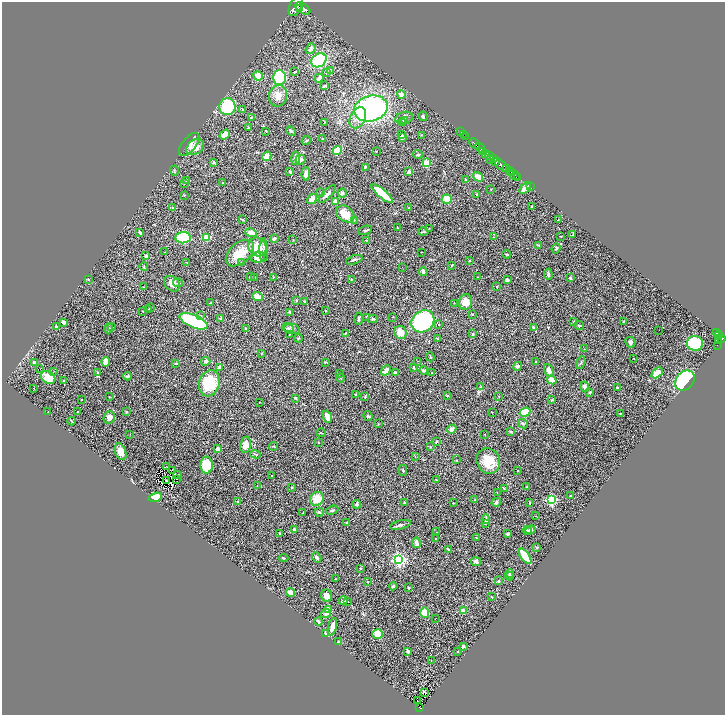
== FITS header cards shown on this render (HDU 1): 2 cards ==
NAXIS1  =                 1446
NAXIS2  =                 1425

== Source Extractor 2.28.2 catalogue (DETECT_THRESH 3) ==
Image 1446 x 1425 px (HDU 1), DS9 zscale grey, zoomed out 1/2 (1 PNG px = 2 x 2 image px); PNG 727 x 717 px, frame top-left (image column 2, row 1425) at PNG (2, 2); each listed source drawn as its Kron ellipse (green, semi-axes under 4 px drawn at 4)
Background 1.75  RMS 0.044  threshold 0.131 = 3 sigma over >= 5 px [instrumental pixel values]
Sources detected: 361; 26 cannot appear on this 1/2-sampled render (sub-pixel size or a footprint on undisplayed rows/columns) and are neither listed nor drawn; the other 335 listed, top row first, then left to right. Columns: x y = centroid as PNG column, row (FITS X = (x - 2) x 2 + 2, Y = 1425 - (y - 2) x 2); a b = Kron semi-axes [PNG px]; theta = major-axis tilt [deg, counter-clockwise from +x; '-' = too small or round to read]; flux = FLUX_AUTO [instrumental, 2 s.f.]
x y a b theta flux
296 6 11 6 65 16000
299 9 3 1 - 2800
303 9 8 4 -32 13000
310 49 6 4 52 17
319 60 8 6 34 450
330 70 3 3 - 9
295 72 4 3 - 6.2
326 73 3 2 - 5.4
258 76 5 4 - 66
279 78 7 6 - 460
319 78 4 2 - 53
325 86 3 2 - 18
401 95 4 4 - 45
278 96 11 9 78 76
227 107 8 8 - 430
242 109 4 2 - 6.4
371 109 17 12 15 1500
423 116 5 3 - 15
251 117 2 2 - 3.4
358 118 11 7 63 83
404 118 9 6 15 40
405 121 3 3 - 15
324 122 3 2 - 3.4
402 123 2 2 - 4.2
248 127 3 3 - 8.7
266 131 2 1 - 4.8
291 131 5 3 - 14
461 132 2 1 - 55
463 134 3 1 - 93
225 135 5 3 - 110
402 135 3 2 - 6.7
421 135 3 2 - 3.7
466 136 2 1 - 80
403 137 3 3 - 16
322 139 2 2 - 3.7
306 140 5 2 - 8.6
189 144 14 6 51 54
475 144 6 2 -42 4200
195 147 10 7 39 98
480 148 6 2 -39 3700
337 150 5 3 - 170
376 151 2 2 - 4.5
483 152 3 1 - 460
418 154 4 3 - 12
486 154 4 3 - 1500
490 155 3 2 - 3100
267 156 5 4 - 83
296 158 7 4 86 35
493 158 4 1 - 920
490 159 3 2 - 390
300 160 5 4 - 28
496 161 4 3 - 3000
213 162 4 3 - 12
426 163 3 3 - 280
501 165 10 3 -41 8300
365 167 4 3 - 12
507 168 2 2 - 1100
174 171 5 2 - 7.3
509 171 3 2 - 2200
290 172 4 3 - 12
409 172 3 3 - 27
511 172 2 1 - 1100
306 174 6 4 88 35
514 175 6 3 -31 800
478 177 5 4 - 100
518 178 3 2 - 290
466 179 2 2 - 6.7
187 181 4 3 - 34
223 183 2 2 - 22
184 184 2 2 - 4
530 187 2 1 - 35
525 188 7 3 46 86
491 189 2 2 - 3.2
321 193 2 2 - 4.4
342 193 4 3 - 27
327 194 12 3 46 26
382 194 13 4 -40 260
477 194 4 3 - 9
184 195 3 2 - 5.8
312 199 6 4 39 68
447 199 5 4 - 150
335 202 4 4 - 46
532 207 4 3 - 5.5
173 208 4 3 - 11
409 208 3 3 - 5.4
345 214 10 7 -38 110
243 220 3 3 - 8.8
354 220 3 3 - 4.8
558 220 2 1 - 3.7
397 227 3 2 - 3.7
429 228 2 1 - 2.5
365 230 7 3 20 13
140 232 4 2 - 17
423 232 5 2 - 6.8
251 233 6 4 -13 53
573 234 4 2 - 5.3
561 236 2 2 - 5.2
493 237 3 2 - 4.6
183 238 7 5 5 490
206 238 4 3 - 170
274 238 4 3 - 20
293 240 3 2 - 2.4
366 240 3 2 - 4.2
539 245 3 3 - 7.7
257 247 10 8 -47 160
556 248 5 4 - 11
264 250 11 4 -89 31
165 252 2 2 - 3
421 252 2 1 - 11
240 253 16 10 41 170
507 254 4 2 - 7.8
146 256 4 3 - 16
258 257 7 5 6 72
354 260 8 2 18 19
469 260 3 3 - 5.3
187 262 3 1 - 2.8
241 262 2 2 - 5.4
452 265 3 2 - 5
144 267 4 3 - 7.4
402 267 2 1 - 1.9
423 272 4 2 - 24
548 274 5 4 - 14
250 277 3 3 - 5.6
273 277 3 2 - 3.9
478 277 2 1 - 2.8
570 277 3 3 - 7
255 278 3 3 - 18
88 279 3 2 - 6.7
351 279 3 3 - 5.8
507 280 3 3 - 21
178 283 5 3 - 13
172 284 8 7 - 49
144 287 2 2 - 2.8
496 287 2 2 - 4.4
257 297 5 3 - 75
296 300 4 2 - 5.7
304 301 3 2 - 8.2
465 302 8 6 75 93
210 303 2 2 - 4.8
454 303 2 2 - 2.8
150 308 4 3 - 9.3
148 309 3 2 - 13
325 310 2 2 - 7.8
143 311 2 2 - 3.5
290 312 4 2 - 10
473 315 3 2 - 8.3
201 316 4 3 - 8.1
367 317 2 2 - 7.2
393 317 2 2 - 2.7
221 319 3 3 - 9.8
359 319 6 3 89 12
373 319 4 3 - 13
194 321 15 6 -23 840
423 321 12 10 36 1300
624 321 3 2 - 4.1
63 322 4 3 - 19
574 322 3 2 - 4.2
438 324 2 2 - 7
579 325 5 3 - 8.9
56 327 3 3 - 15
112 327 3 3 - 8.9
533 327 3 2 - 11
109 328 5 3 - 11
246 328 3 3 - 14
288 328 6 4 -24 14
292 329 8 5 -13 21
659 330 2 1 - 3.2
345 333 3 2 - 3.8
400 333 7 6 - 94
716 333 3 2 - 550
289 334 2 1 - 3.7
473 334 2 2 - 5.8
719 335 4 2 - 600
298 338 4 3 - 7.1
722 338 3 2 - 1400
437 339 3 3 - 6.9
719 339 4 2 - 770
719 341 4 3 - 840
630 342 5 5 - 21
695 343 8 7 - 460
717 345 3 1 - 79
584 349 2 1 - 2.4
262 353 3 2 - 5.4
430 357 4 2 - 6.7
634 358 2 2 - 3.5
206 361 5 4 - 16
417 361 2 2 - 2.8
536 361 3 2 - 4
106 362 5 4 - 72
325 362 3 2 - 4.2
34 363 4 3 - 23
176 363 4 2 - 7.7
581 363 6 2 68 10
518 366 5 3 - 24
219 367 3 3 - 21
414 367 4 2 - 9.4
40 369 2 1 - 8.6
386 370 5 3 - 58
424 370 4 3 - 16
549 370 6 4 -66 40
53 372 3 2 - 3.6
98 373 3 2 - 8.2
395 373 4 3 - 18
432 373 2 2 - 2.9
657 373 6 4 42 100
339 374 4 3 - 6.1
127 376 4 2 - 13
48 378 8 6 -33 190
341 378 4 2 - 6.3
64 380 3 2 - 7.2
552 380 4 4 - 66
685 380 11 8 46 700
209 383 13 10 72 330
481 387 4 2 - 6.2
585 387 5 3 - 32
34 388 2 2 - 6.3
617 388 2 2 - 10
590 392 3 3 - 9.5
356 394 4 2 - 11
447 395 3 2 - 4.4
499 396 3 2 - 4.8
109 397 2 1 - 2.9
365 397 4 2 - 10
296 398 4 2 - 8.2
81 400 2 2 - 3.9
552 400 3 3 - 6.6
259 402 3 2 - 2.9
48 411 2 2 - 3
78 412 2 2 - 4.8
127 412 3 3 - 9.1
492 412 2 2 - 4.3
525 412 5 4 - 200
620 413 3 1 - 3
368 416 5 4 - 11
109 417 6 5 - 37
327 417 6 3 -68 110
72 421 4 2 - 11
378 423 3 2 - 3.9
523 423 5 3 - 15
452 429 5 4 - 40
511 432 3 3 - 7.9
321 433 5 2 - 5.7
130 434 2 1 - 2.1
485 434 2 1 - 2.5
436 441 3 2 - 7.8
318 442 2 1 - 3.3
246 445 8 5 81 55
274 446 4 2 - 5.5
430 447 3 2 - 4.3
218 449 3 3 - 62
121 451 9 5 -70 77
255 454 5 2 - 8.2
415 456 3 3 - 4.6
456 460 2 2 - 4.4
488 461 13 11 -66 180
206 465 8 6 89 260
166 467 3 1 - 3.1
172 470 2 1 - 3.2
403 470 5 2 - 7.4
518 471 3 2 - 3.8
178 475 2 1 - 1.4
272 476 2 1 - 4
177 479 2 1 - 3.4
167 480 2 1 - 2.9
436 480 3 2 - 5.5
257 485 2 2 - 2.4
292 487 3 2 - 6.3
527 487 4 2 - 4.4
504 488 3 2 - 6.5
497 492 3 2 - 2.9
571 496 2 2 - 6.4
155 497 7 3 14 150
317 499 7 6 - 140
474 500 2 2 - 2.9
551 500 3 3 - 950
238 502 2 2 - 29
404 502 3 2 - 8.8
496 502 5 4 - 16
453 503 3 2 - 6.8
530 503 3 2 - 5.3
357 504 4 3 - 13
332 510 6 3 22 12
319 512 4 3 - 10
303 513 2 1 - 3.6
536 516 3 2 - 2.8
486 519 5 3 - 39
347 522 4 3 - 10
486 523 2 2 - 5.5
400 525 10 3 13 19
294 529 3 2 - 16
530 530 5 4 - 27
527 531 4 3 - 11
437 532 2 1 - 1.9
280 533 3 2 - 8.9
508 534 3 3 - 12
477 538 3 2 - 5.8
436 539 2 2 - 4.8
416 543 5 3 - 45
537 547 4 3 - 6.5
448 549 4 2 - 8.8
525 556 9 3 -55 270
317 557 5 2 - 20
284 558 5 2 - 5.9
398 560 4 4 - 2200
476 562 5 4 - 23
360 568 2 2 - 7.5
510 573 4 3 - 8.2
509 576 4 3 - 7.8
335 579 2 2 - 3.2
498 581 3 3 - 9.5
368 582 3 3 - 6.9
393 586 4 3 - 19
409 588 2 2 - 9.2
290 592 4 4 - 64
327 596 6 5 - 52
491 597 2 2 - 4
343 601 4 3 - 32
348 601 3 1 - 3.2
328 610 2 2 - 180
463 611 4 3 - 52
425 612 5 4 - 98
326 613 5 4 - 25
435 618 2 1 - 3.1
318 622 4 2 - 13
332 627 9 3 76 73
326 634 3 2 - 48
378 634 5 5 - 110
339 641 3 2 - 9.7
463 646 3 3 - 15
408 651 4 3 - 12
457 651 3 2 - 4.1
431 660 3 2 - 2.8
424 692 4 2 - 12
417 700 2 1 - 11
420 707 4 2 - 310
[26 sub-pixel or undisplayed-footprint detections neither listed nor drawn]